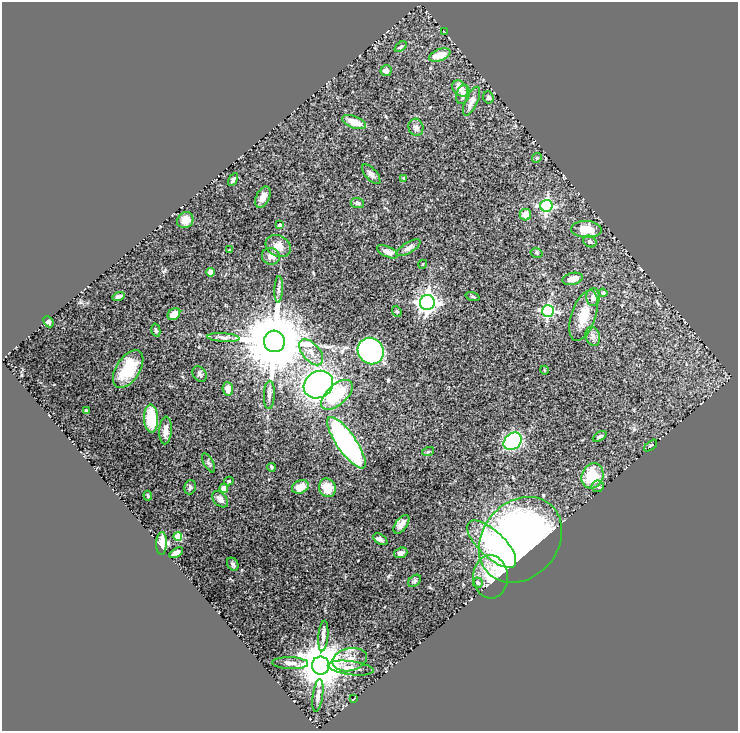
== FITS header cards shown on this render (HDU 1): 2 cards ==
NAXIS1  =                  736
NAXIS2  =                  729

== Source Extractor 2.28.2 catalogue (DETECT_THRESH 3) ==
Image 736 x 729 px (HDU 1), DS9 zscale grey, 1 PNG px = 1 image px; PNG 740 x 733 px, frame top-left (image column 1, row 729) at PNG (2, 2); each listed source drawn as its Kron ellipse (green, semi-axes under 4 px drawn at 4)
Background 0.808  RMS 0.038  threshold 0.115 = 3 sigma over >= 5 px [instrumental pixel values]
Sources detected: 93; all 93 listed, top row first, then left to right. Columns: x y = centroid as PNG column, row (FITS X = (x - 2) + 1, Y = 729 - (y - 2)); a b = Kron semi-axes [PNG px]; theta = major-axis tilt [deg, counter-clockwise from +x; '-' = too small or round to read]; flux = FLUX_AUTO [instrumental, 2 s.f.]
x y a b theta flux
445 32 2 2 - 1.7
401 47 7 4 38 5.2
440 55 11 5 21 33
386 71 5 5 - 11
460 89 9 6 -47 28
463 94 10 6 72 14
488 97 6 5 - 5.8
472 101 16 6 65 20
354 122 13 6 -20 33
416 127 9 7 -78 9.1
537 158 5 4 - 3.2
371 174 12 5 -48 10
403 178 4 2 - 1.9
233 180 7 4 59 7.2
263 197 11 6 64 18
357 203 6 5 - 6.3
546 206 6 6 - 380
525 215 6 5 - 27
185 220 8 7 - 23
280 225 4 3 - 7.8
586 229 15 8 -3 44
590 242 7 5 -30 6.5
278 246 13 10 -29 24
408 248 14 5 31 11
230 250 4 3 - 2.1
387 252 11 5 -25 17
537 253 6 4 -13 3.6
271 256 9 8 - 14
423 264 4 3 - 1.8
210 272 4 4 - 30
573 279 10 6 14 27
279 289 13 4 87 8.3
603 293 4 4 - 6.5
118 296 6 3 17 5.2
473 297 7 3 -19 3.2
593 297 9 7 88 13
427 303 7 7 - 1400
397 311 6 4 -69 3.8
548 311 6 6 - 380
174 314 7 5 39 22
584 316 26 12 71 58
48 322 6 4 -45 7.9
156 330 7 3 -76 4.1
593 336 10 7 -72 11
223 337 16 4 -4 10
274 341 11 10 - 26000
371 351 14 12 -52 560
311 352 15 8 -50 26
128 369 21 12 57 87
544 370 4 3 - 2
199 374 8 6 -56 6.5
318 385 15 13 34 1200
228 389 7 5 -82 20
269 395 14 5 88 10
337 395 19 10 42 120
86 411 3 3 - 3.9
151 418 14 7 -87 85
165 430 14 6 87 19
600 436 7 4 28 6
513 441 10 7 38 340
346 443 31 9 -55 640
651 446 7 3 39 2.8
428 452 6 4 19 3.6
208 463 10 5 -61 6.9
271 467 4 3 - 4.2
592 476 13 10 64 81
229 481 5 4 - 3.4
598 486 6 5 - 6.6
190 487 7 5 73 5.1
300 487 9 6 23 34
224 488 4 4 - 14
327 488 9 8 - 44
148 496 5 3 - 2.9
220 499 9 6 -47 9.9
401 524 11 5 53 17
178 537 4 4 - 94
380 539 8 5 -32 7.8
520 540 46 37 50 1700
162 543 11 5 88 32
492 544 31 13 -44 130
176 553 7 4 31 9.2
401 553 7 5 18 9.4
233 564 7 5 -62 5.7
491 577 21 17 -87 61
415 581 7 5 42 4.7
478 583 5 5 - 7.8
323 636 15 5 85 12
350 660 18 11 13 32
290 663 18 6 -2 15
321 666 9 9 - 11000
351 668 23 7 -7 23
318 695 16 5 82 13
354 699 4 2 - 1.6